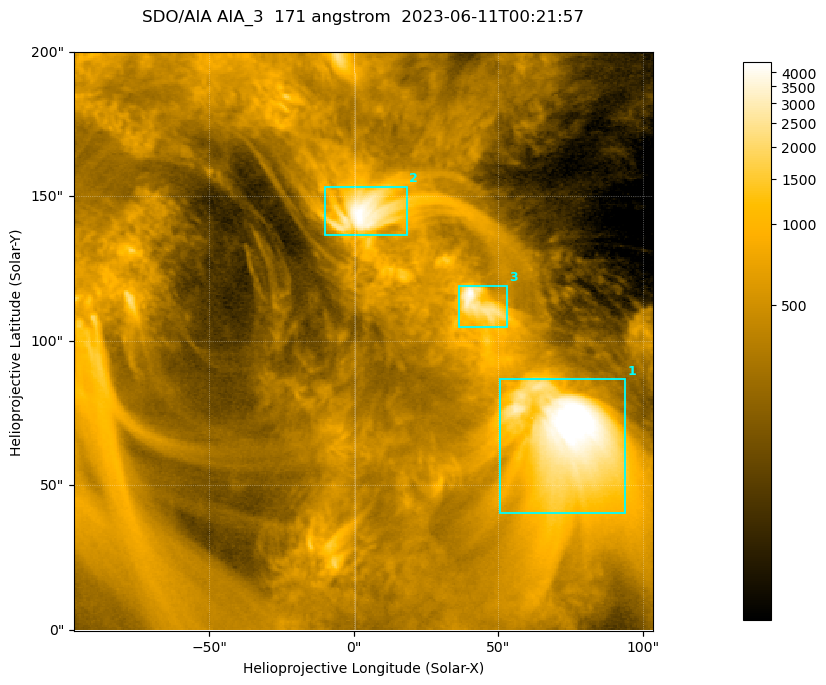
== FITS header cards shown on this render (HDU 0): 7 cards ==
TELESCOP= 'SDO/AIA '           / For AIA: SDO/AIA
INSTRUME= 'AIA_3   '           / For AIA: AIA_ATA1, AIA_ATA2, AIA_ATA3 or AIA_AT
WAVELNTH=                  171 / [angstrom] Wavelength
WAVEUNIT= 'angstrom'           / Wavelength unit: angstrom
DATE-OBS= '2023-06-11T00:21:57.350' / [ISO] Date when observation started; ISO 8
CTYPE1  = 'HPLN-TAN'           / CTYPE1; Typically HPLN
CTYPE2  = 'HPLT-TAN'           / CTYPE2; Typically HPLT

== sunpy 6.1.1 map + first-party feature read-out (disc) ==
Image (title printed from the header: SDO/AIA AIA_3  171 angstrom  2023-06-11T00:21:57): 334 x 334 px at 0.599 arcsec/px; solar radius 945 arcsec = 1577 px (partial field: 1.4% of the solar disc is inside the frame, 100% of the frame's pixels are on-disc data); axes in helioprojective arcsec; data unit not stated in the header (colour bar unlabelled)
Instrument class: DISC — disc imager (sunpy class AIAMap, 171 A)
Bright regions (active regions / flare kernels): reference = the on-disc median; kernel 3 px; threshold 5 sigma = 1094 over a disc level ~361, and >= 1.15x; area >= 111 px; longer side >= 4 px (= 2.4 arcsec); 3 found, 3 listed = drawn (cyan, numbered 1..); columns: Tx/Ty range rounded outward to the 2 arcsec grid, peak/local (2 s.f.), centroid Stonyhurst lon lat
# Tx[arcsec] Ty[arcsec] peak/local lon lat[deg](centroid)
1 50..94 40..88 15 +4 +4
2 -10..18 136..154 12 +0 +9
3 36..54 104..120 11 +3 +7